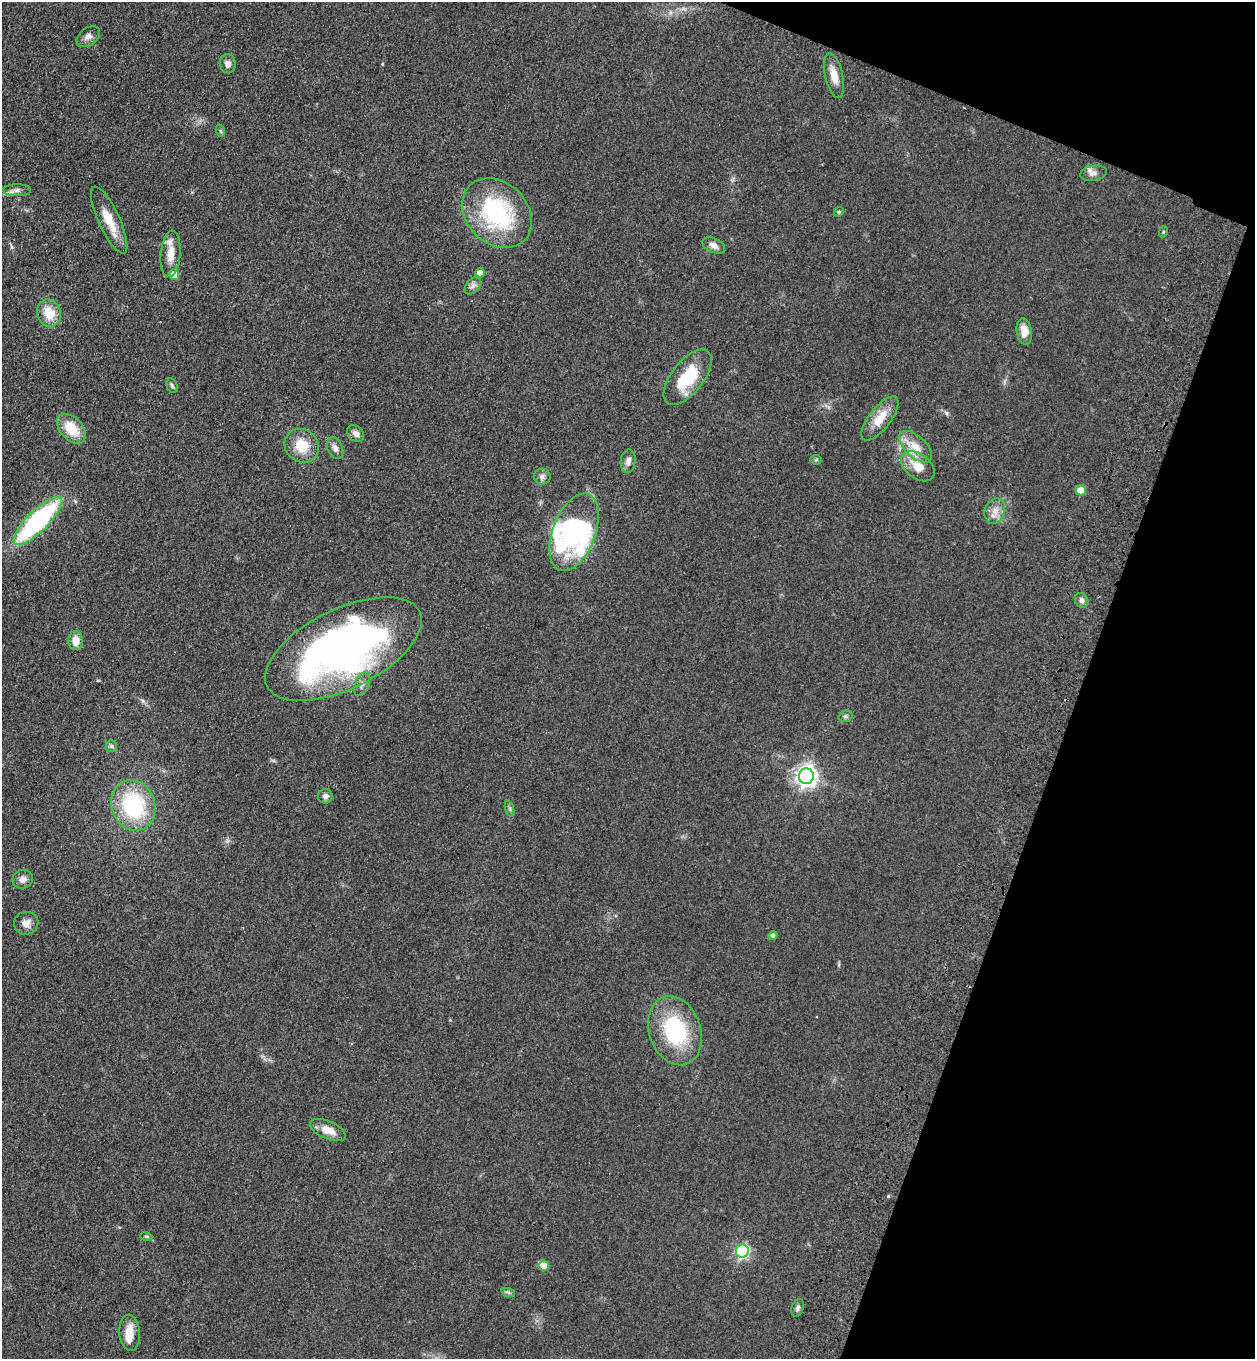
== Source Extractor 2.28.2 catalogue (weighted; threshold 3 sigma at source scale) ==
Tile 8 of 4 x 4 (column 4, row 2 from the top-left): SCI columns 4140-5392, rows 2769-4125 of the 5644 x 5536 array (HDU 1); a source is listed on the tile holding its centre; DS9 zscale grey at full resolution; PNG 1257 x 1361 px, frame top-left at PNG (2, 2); each listed source drawn as its Kron ellipse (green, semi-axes under 4 px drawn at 4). Shown black and unused: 18% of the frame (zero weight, under 3 of 4 exposures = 6% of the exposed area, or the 3 px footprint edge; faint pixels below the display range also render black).
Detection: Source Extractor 2.28.2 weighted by HDU 2 'WHT'; one run over the whole footprint, this tile lists its part. Background 0.0772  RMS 0.0071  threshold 0.0318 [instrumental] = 3 sigma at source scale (4.5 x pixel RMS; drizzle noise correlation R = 1.50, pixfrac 1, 0.05/0.05 arcsec/px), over >= 5 px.
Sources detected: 62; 1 inside a brighter object's white glare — neither listed nor drawn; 7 inside a brighter listed object's ellipse — not listed separately; the other 54 listed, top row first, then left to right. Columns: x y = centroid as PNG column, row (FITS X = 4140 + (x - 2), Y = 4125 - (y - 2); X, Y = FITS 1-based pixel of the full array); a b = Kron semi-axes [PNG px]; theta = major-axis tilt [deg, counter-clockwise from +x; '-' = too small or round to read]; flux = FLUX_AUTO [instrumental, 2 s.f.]
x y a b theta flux
88 37 13 8 37 4
228 64 10 8 -78 3.5
834 76 23 9 -76 9.3
221 131 6 4 -71 0.97
1093 173 13 7 9 3.3
17 190 14 6 0 3
839 212 5 4 - 0.89
497 213 39 30 -45 82
109 220 36 10 -65 15
1163 232 5 3 - 0.72
714 245 12 7 -24 4.5
171 254 23 10 85 10
480 273 5 4 - 4.8
174 275 5 5 - 10
473 286 10 6 51 2.7
49 313 14 11 -68 15
1024 331 13 7 -81 7.9
687 377 33 16 52 34
172 386 7 5 -73 1.6
880 419 27 10 52 14
71 429 17 11 -48 19
356 434 9 7 -45 3.6
302 446 18 16 -40 17
916 447 20 10 -43 11
335 448 11 7 -67 3.6
816 460 5 5 - 0.94
628 461 12 7 83 4
918 466 19 12 -38 13
542 477 8 8 - 2.8
1081 490 5 5 - 12
995 511 13 10 72 6.3
38 521 32 10 44 120
574 532 40 21 69 50
1082 600 8 6 -59 2.3
76 641 9 7 -87 7.9
343 649 85 40 26 350
362 684 13 7 68 3.4
845 716 7 5 19 1.5
111 746 6 5 - 1.4
806 776 8 7 - 430
325 796 7 7 - 2.6
133 805 25 21 -70 64
510 809 8 3 -71 1.4
23 879 10 9 - 4.2
26 923 12 11 - 4.9
773 936 5 4 - 2
675 1031 35 25 -70 60
328 1130 19 9 -23 9.5
146 1236 6 4 -18 0.94
742 1251 6 6 - 120
544 1266 5 5 - 13
508 1292 7 4 -19 1.3
798 1308 9 6 71 2.1
130 1333 18 10 -85 9.5